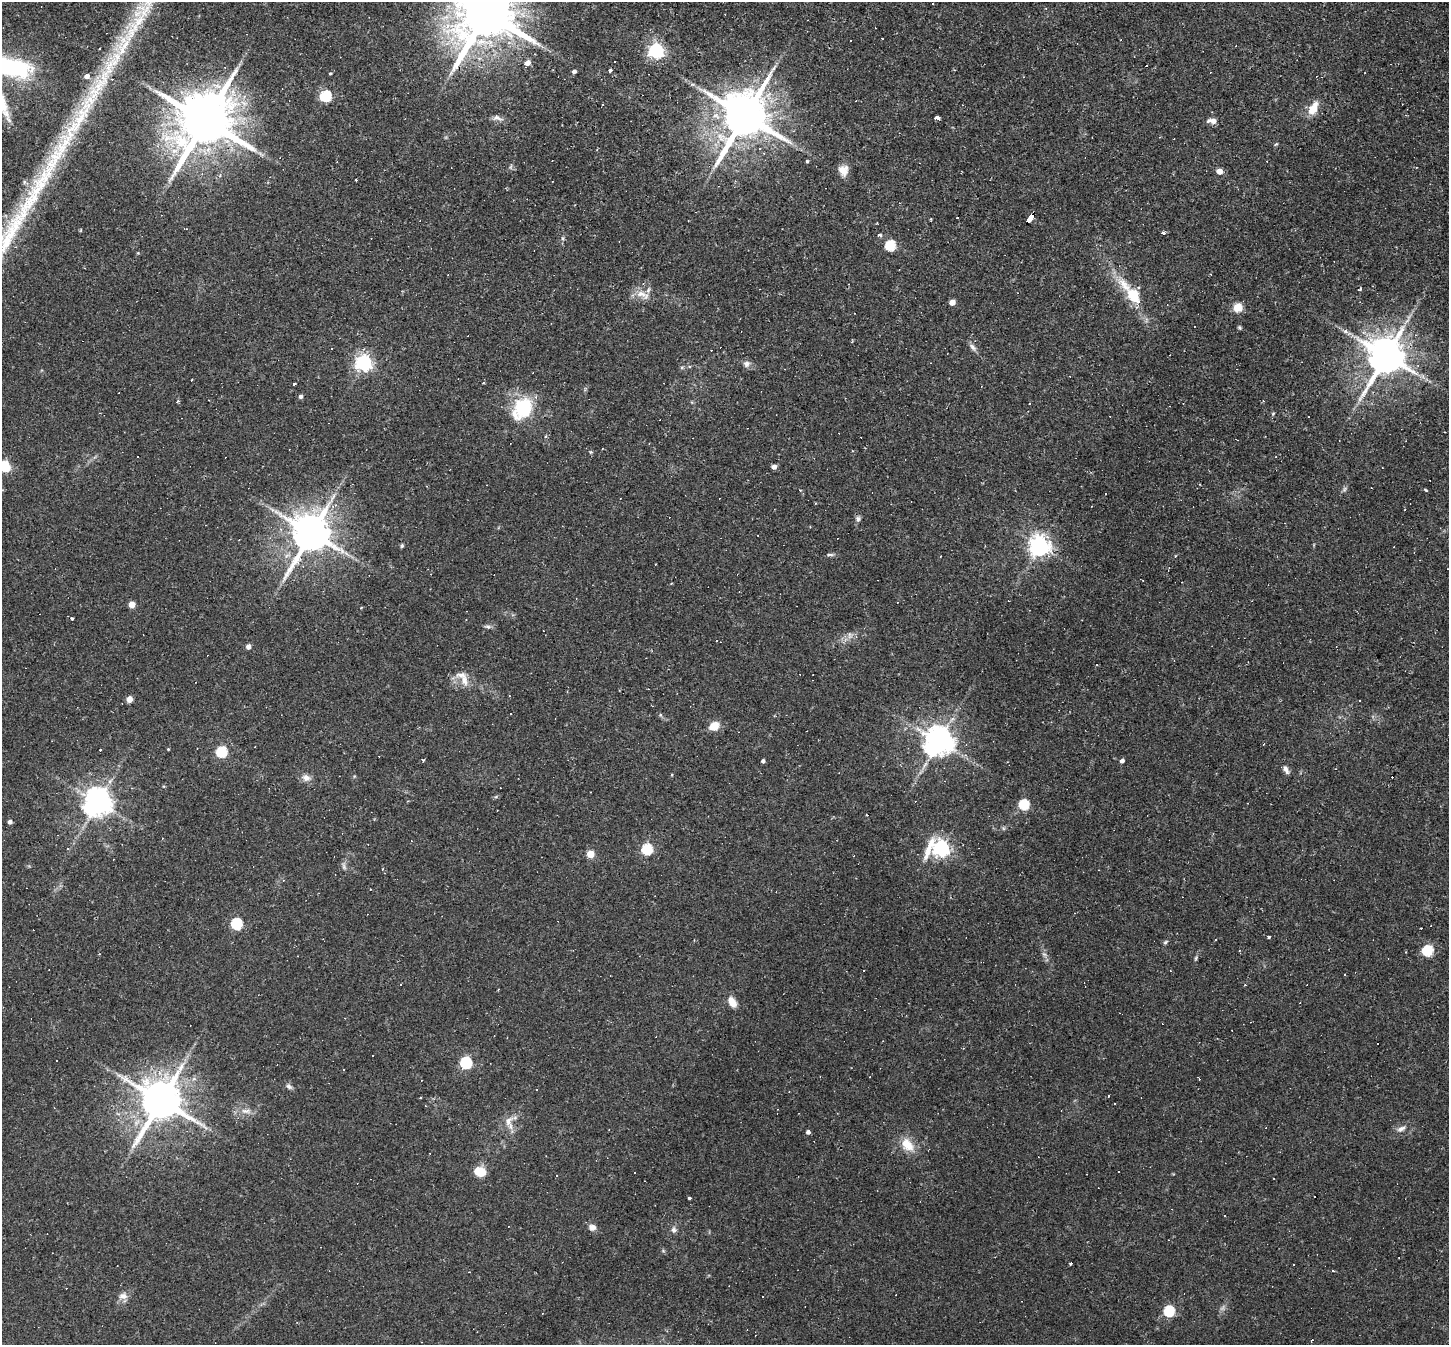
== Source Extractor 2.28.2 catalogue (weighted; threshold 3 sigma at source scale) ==
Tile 10 of 4 x 4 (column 2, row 3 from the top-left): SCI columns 1447-2893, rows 1488-2830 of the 5786 x 5798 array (HDU 1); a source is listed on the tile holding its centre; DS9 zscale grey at full resolution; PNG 1451 x 1347 px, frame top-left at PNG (2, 2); no overlay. Shown black and unused: <1% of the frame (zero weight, under 2 of 3 exposures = <1% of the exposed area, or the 3 px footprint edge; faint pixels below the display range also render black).
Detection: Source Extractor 2.28.2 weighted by HDU 2 'WHT'; one run over the whole footprint, this tile lists its part. Background 0.061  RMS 0.0056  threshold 0.0251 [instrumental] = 3 sigma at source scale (4.5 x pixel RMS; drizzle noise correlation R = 1.50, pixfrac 1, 0.05/0.05 arcsec/px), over >= 5 px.
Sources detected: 219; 1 too faint to see at this stretch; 77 cosmic-ray / hot-pixel residue — not listed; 5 inside a brighter listed object's ellipse — not listed separately; the other 136 listed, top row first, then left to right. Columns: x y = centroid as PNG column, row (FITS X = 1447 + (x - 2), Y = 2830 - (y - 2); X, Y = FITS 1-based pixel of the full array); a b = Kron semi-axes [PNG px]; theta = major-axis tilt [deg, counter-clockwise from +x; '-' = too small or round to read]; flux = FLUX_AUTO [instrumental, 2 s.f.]
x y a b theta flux
486 14 18 14 56 5100
137 21 100 21 62 78
882 39 2 2 - 0.46
851 40 3 2 - 0.57
656 51 6 6 - 160
615 61 3 2 - 0.43
527 63 5 5 - 4.4
8 67 49 19 -11 73
610 70 4 3 - 1.8
574 71 5 4 - 1.7
330 73 4 3 - 0.6
87 76 5 5 - 3.3
692 84 7 4 0 0.95
325 96 6 5 - 58
2 103 46 14 -70 20
1313 108 14 8 61 8.9
745 116 14 12 60 3100
80 118 46 9 51 26
497 118 16 7 -13 2.6
938 118 5 3 - 5.9
206 119 18 14 54 4600
1212 121 13 6 -2 3.1
1276 144 6 3 36 0.66
760 149 4 3 - 0.76
807 161 4 3 - 0.76
511 167 9 3 77 0.95
843 170 12 11 - 5.3
1219 171 4 4 - 6.5
356 180 3 3 - 2.5
899 203 3 2 - 0.33
1030 219 9 4 55 120
185 229 7 2 -10 0.48
1163 233 4 3 - 5.1
879 235 6 4 -5 1
563 238 6 4 72 0.87
890 245 5 5 - 44
1360 289 6 3 54 0.74
641 294 18 9 -12 5.9
1133 294 15 6 -48 34
952 302 5 4 - 6.1
1238 307 5 5 - 23
1194 326 2 2 - 0.38
1239 327 6 5 - 0.78
973 347 13 6 -49 2.1
332 348 3 2 - 0.36
1386 356 11 10 - 1900
364 363 6 6 - 210
746 364 9 8 - 2.5
1423 377 9 4 -38 1.9
294 384 3 3 - 3.1
300 396 4 4 - 1.6
178 401 4 3 - 0.89
1263 401 3 3 - 0.5
522 408 25 18 52 32
1273 413 5 3 - 0.54
649 443 3 2 - 0.37
602 449 3 2 - 0.51
590 452 4 3 - 1.3
5 466 13 12 - 10
774 467 4 4 - 3.1
1344 489 7 5 60 1.1
800 490 4 4 - 0.63
1426 490 5 3 - 0.64
815 503 4 3 - 0.43
858 519 7 6 - 1.5
311 533 12 10 58 1900
402 546 5 4 - 0.84
1039 546 7 7 - 380
830 555 10 4 0 1.2
671 583 3 3 - 0.54
897 602 2 2 - 0.33
132 604 5 4 - 7.9
72 618 3 3 - 1.5
488 627 8 5 -6 1.3
248 646 4 4 - 3.6
1096 665 3 3 - 0.86
464 680 16 9 -80 5.1
129 699 5 4 - 6.7
1359 700 2 2 - 0.49
511 714 3 3 - 1.7
660 715 6 4 -88 0.69
714 726 7 6 - 12
938 741 8 8 - 950
1263 744 3 3 - 0.46
168 749 3 3 - 0.47
222 752 5 5 - 47
423 760 4 3 - 0.57
763 761 4 3 - 1.6
1122 761 5 4 - 1.9
1286 769 11 6 -60 2.4
306 778 12 9 -21 3.4
496 797 6 4 -17 0.66
97 802 8 8 - 810
1024 804 5 5 - 42
10 822 4 4 - 2
941 848 9 7 5 220
67 849 3 3 - 0.58
647 849 5 5 - 49
590 854 5 5 - 15
344 866 11 5 -73 1.6
382 869 4 4 - 0.58
237 923 6 5 - 52
1269 937 3 3 - 1.3
1165 942 7 4 37 0.9
1428 950 6 5 - 44
1044 954 7 6 - 1.5
1196 958 7 4 60 0.86
864 970 3 2 - 0.33
1344 974 3 2 - 0.58
401 985 3 2 - 0.5
1245 985 3 3 - 0.51
732 1002 14 8 -62 5.2
1377 1043 3 3 - 1.8
373 1055 2 2 - 0.47
466 1063 6 5 - 65
343 1069 3 2 - 0.67
289 1086 10 5 -36 1.6
536 1089 3 2 - 0.75
1109 1096 3 3 - 6.2
161 1100 13 11 61 2400
246 1111 15 7 -3 3.9
508 1121 18 9 57 5.4
1401 1129 13 6 24 2.6
808 1132 4 4 - 1.9
907 1145 19 13 -51 9.6
480 1172 11 8 -18 12
1274 1178 2 2 - 0.44
1315 1197 3 3 - 6.4
689 1198 3 3 - 1.8
1225 1216 3 2 - 0.88
592 1227 10 8 -7 2.9
674 1230 8 6 87 1.9
1071 1263 3 3 - 6.8
1333 1271 3 3 - 1.4
123 1296 11 9 3 3.6
1169 1311 5 5 - 50
Overlapping masked pixels (flux is a lower limit): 5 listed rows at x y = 486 14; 137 21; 1030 219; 1386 356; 161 1100
Isophote crosses this tile's border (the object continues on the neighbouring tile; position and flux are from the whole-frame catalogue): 5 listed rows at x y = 486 14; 137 21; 8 67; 2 103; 5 466
Unlisted compact peaks at least as high as the median listed source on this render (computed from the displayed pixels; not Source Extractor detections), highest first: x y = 1345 331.